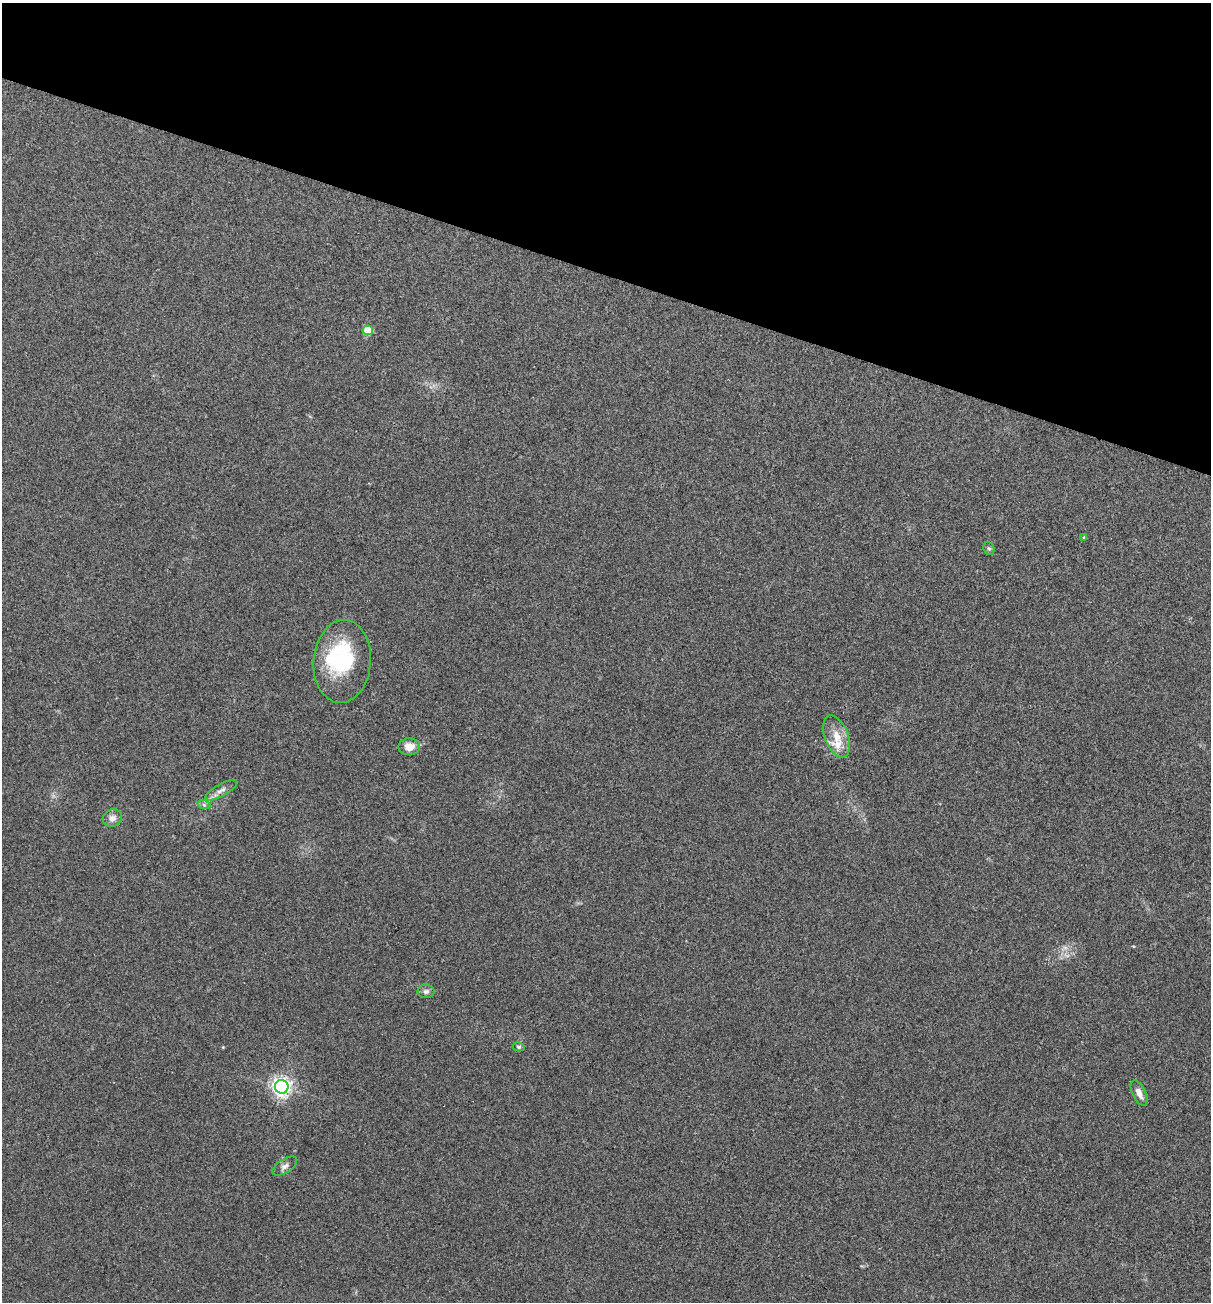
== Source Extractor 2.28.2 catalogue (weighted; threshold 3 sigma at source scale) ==
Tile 2 of 4 x 4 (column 2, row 1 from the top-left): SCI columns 1335-2543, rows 3899-5198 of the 5213 x 5200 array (HDU 1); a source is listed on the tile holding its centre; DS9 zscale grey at full resolution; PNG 1213 x 1304 px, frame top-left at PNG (2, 3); each listed source drawn as its Kron ellipse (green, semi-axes under 4 px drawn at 4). Shown black and unused: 21% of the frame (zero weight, under 3 of 4 exposures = <1% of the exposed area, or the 3 px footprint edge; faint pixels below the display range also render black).
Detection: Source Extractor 2.28.2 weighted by HDU 2 'WHT'; one run over the whole footprint, this tile lists its part. Background 0.196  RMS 0.0078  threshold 0.0351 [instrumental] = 3 sigma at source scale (4.5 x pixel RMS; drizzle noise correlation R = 1.50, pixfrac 1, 0.05/0.05 arcsec/px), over >= 5 px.
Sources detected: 17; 1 too faint to see at this stretch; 1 inside a brighter object's white glare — neither listed nor drawn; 1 inside a brighter listed object's ellipse — not listed separately; the other 14 listed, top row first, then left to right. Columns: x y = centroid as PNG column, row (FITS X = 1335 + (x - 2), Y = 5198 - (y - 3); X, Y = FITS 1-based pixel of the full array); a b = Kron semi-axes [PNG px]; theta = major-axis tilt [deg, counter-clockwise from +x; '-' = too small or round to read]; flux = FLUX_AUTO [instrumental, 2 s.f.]
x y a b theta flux
368 330 5 5 - 26
1084 537 4 3 - 0.82
989 548 7 5 -66 1.3
342 661 41 28 86 60
837 736 22 12 -69 13
409 747 11 8 1 8.1
221 790 18 6 29 4.4
204 805 6 4 -19 1.4
112 818 10 8 24 4.2
426 991 8 7 - 2.5
519 1047 6 4 -14 1.2
282 1087 7 7 - 340
1139 1093 13 6 -64 5.3
285 1166 14 7 32 3.5